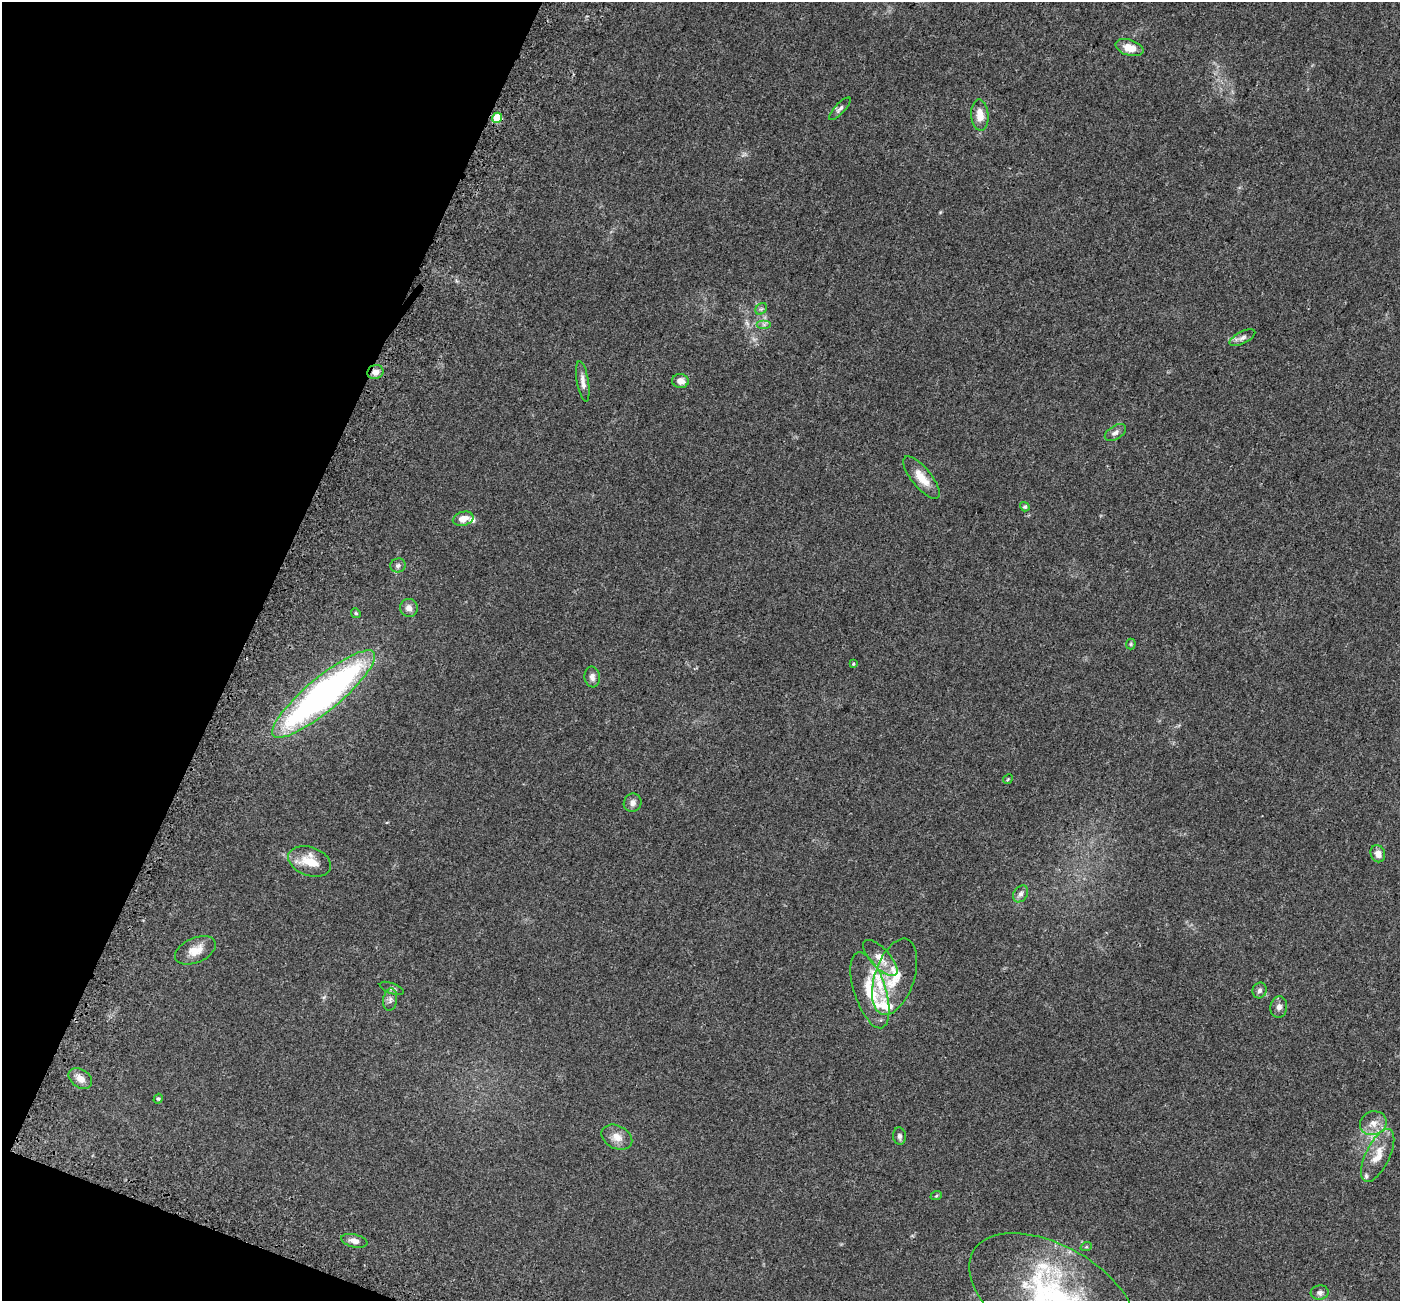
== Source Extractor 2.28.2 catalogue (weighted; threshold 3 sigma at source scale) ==
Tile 9 of 4 x 4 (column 1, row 3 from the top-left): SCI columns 100-1497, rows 1688-2986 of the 5784 x 5909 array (HDU 1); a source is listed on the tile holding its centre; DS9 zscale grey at full resolution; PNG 1402 x 1303 px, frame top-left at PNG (2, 2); each listed source drawn as its Kron ellipse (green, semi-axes under 4 px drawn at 4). Shown black and unused: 19% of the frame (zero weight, under 3 of 5 exposures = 6% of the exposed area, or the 3 px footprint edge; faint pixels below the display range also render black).
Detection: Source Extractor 2.28.2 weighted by HDU 2 'WHT'; one run over the whole footprint, this tile lists its part. Background 0.0306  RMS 0.0029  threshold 0.0129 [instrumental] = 3 sigma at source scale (4.5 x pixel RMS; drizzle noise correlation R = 1.50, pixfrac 1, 0.0396/0.0396 arcsec/px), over >= 5 px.
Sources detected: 51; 6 inside a brighter listed object's ellipse — not listed separately; the other 45 listed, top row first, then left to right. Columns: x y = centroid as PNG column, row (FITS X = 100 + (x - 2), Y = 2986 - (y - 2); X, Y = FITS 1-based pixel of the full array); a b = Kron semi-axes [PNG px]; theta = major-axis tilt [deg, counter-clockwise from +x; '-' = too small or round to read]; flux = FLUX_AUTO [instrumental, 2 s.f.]
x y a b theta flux
1129 48 14 8 -17 3.1
840 109 15 5 47 0.85
980 115 15 8 -86 3.2
497 118 5 5 - 6.5
761 309 6 5 - 0.55
764 324 7 4 0 0.65
1242 338 14 6 26 1.2
375 372 8 7 - 1.9
583 381 20 6 -81 1.6
680 381 8 7 - 1.7
1115 433 12 6 32 1.1
921 478 26 10 -51 4.1
1025 507 5 4 - 0.44
463 519 10 7 16 2.6
398 565 8 7 - 0.75
409 608 9 9 - 1.6
356 613 5 4 - 0.35
1131 644 5 5 - 0.35
853 664 4 3 - 0.22
592 677 10 7 -82 1.2
324 694 65 17 40 100
1008 779 5 4 - 0.26
633 803 9 8 - 1.2
1378 854 9 7 -69 1.9
310 861 22 14 -20 6
1021 894 9 6 57 0.93
195 950 21 12 24 3.7
880 958 23 9 -48 3.3
895 977 40 20 72 10
392 988 13 5 -20 0.75
870 990 39 16 -72 9.4
1260 990 8 7 - 0.83
390 1000 11 7 81 1.1
1279 1007 10 8 81 1.3
80 1078 13 9 -34 2.1
158 1099 5 4 - 0.4
1373 1123 13 12 - 2.7
899 1136 8 6 -85 0.77
617 1137 16 11 -27 2.7
1378 1155 29 12 64 5.1
936 1196 6 3 19 0.3
354 1241 13 6 -13 1.5
1086 1247 6 3 18 0.31
1320 1293 9 7 9 0.92
1053 1297 92 51 -30 55
Overlapping masked pixels (flux is a lower limit): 1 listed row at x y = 375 372
Isophote crosses this tile's border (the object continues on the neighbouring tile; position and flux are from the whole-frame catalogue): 1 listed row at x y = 1053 1297